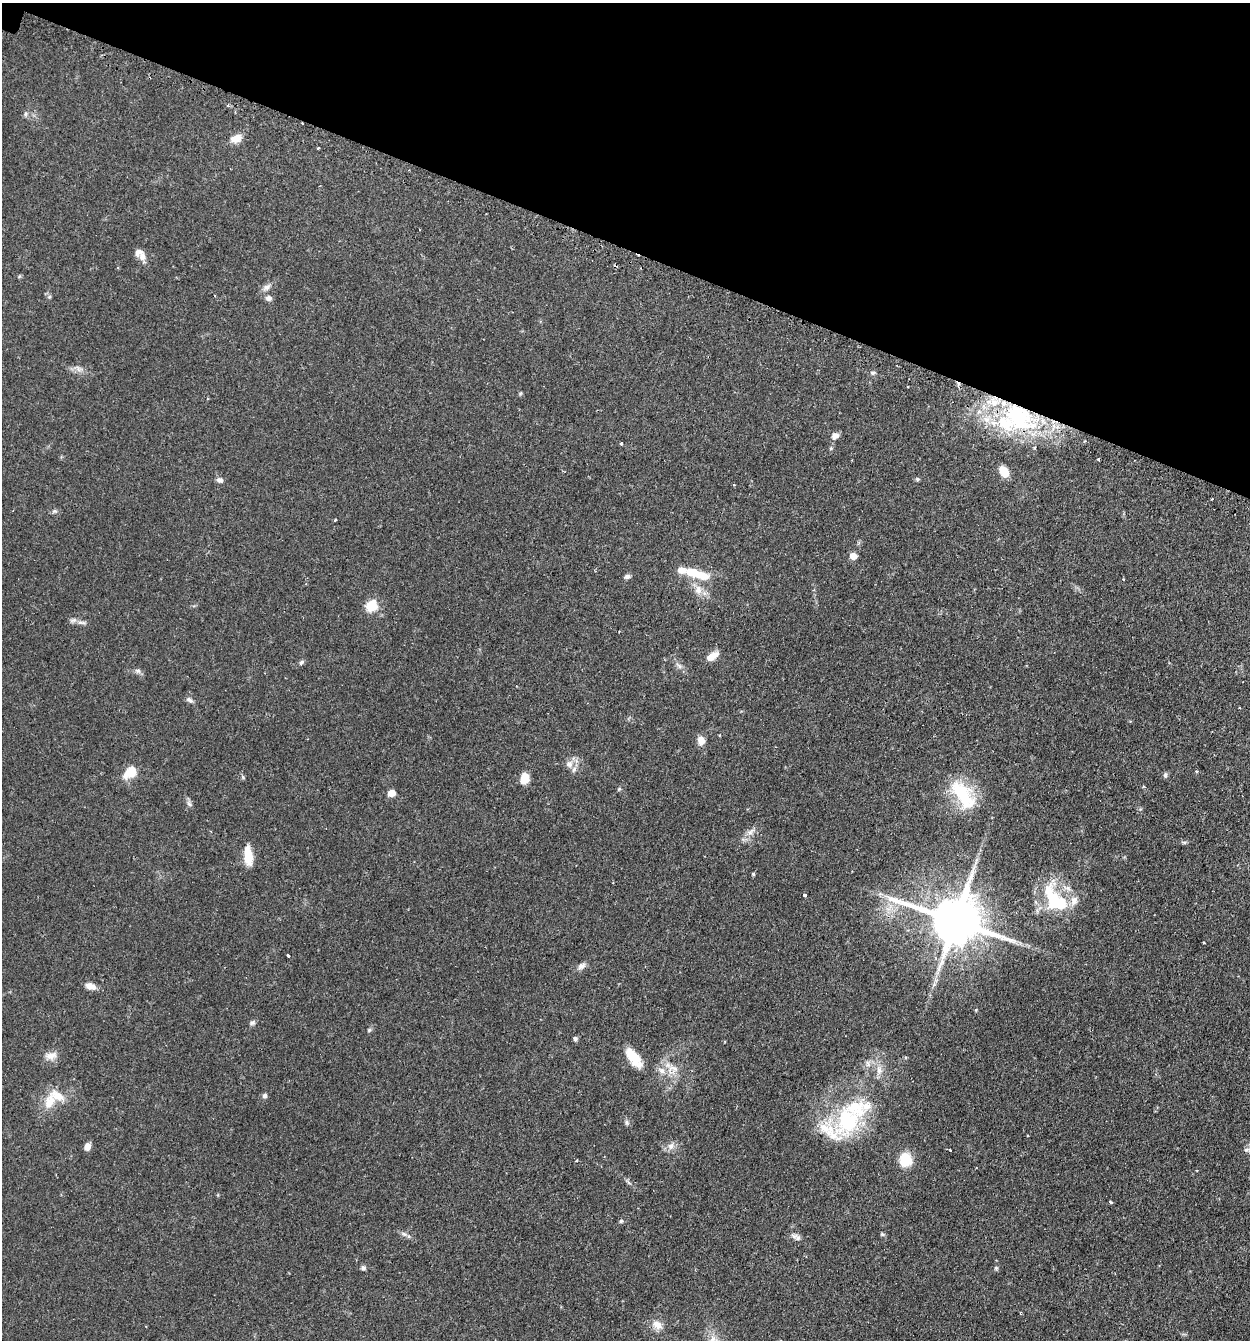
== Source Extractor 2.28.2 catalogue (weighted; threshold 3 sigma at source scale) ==
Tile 2 of 4 x 4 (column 2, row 1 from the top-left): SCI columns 1411-2658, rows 4051-5388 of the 5447 x 5425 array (HDU 1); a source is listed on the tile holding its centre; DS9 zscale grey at full resolution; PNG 1252 x 1342 px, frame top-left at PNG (2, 3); no overlay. Shown black and unused: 18% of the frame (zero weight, under 2 of 3 exposures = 4% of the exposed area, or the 3 px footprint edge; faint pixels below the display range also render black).
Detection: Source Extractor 2.28.2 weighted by HDU 2 'WHT'; one run over the whole footprint, this tile lists its part. Background 0.0992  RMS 0.0055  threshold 0.0249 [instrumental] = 3 sigma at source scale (4.5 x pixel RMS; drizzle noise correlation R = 1.50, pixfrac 1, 0.05/0.05 arcsec/px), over >= 5 px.
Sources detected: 96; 3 inside a brighter object's white glare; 2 cosmic-ray / hot-pixel residue — not listed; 9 inside a brighter listed object's ellipse — not listed separately; the other 82 listed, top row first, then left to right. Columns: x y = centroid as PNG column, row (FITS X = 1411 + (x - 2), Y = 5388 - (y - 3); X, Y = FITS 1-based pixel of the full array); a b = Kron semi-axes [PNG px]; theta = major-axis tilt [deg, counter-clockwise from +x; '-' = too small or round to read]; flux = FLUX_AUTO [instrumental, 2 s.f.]
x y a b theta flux
228 106 3 3 - 1.4
25 114 7 4 89 0.93
236 139 14 9 15 4.8
318 148 3 3 - 0.99
142 257 9 8 - 3.4
266 287 11 7 30 2.4
49 297 6 3 19 0.66
268 298 8 7 - 1.9
78 369 10 5 -64 1.7
873 373 7 5 1 1.1
1017 415 55 36 13 80
835 436 9 7 43 2.8
621 444 3 3 - 0.9
1098 459 4 3 - 0.55
1004 472 13 8 -59 7.4
917 479 5 5 - 1
220 480 8 6 -24 1.9
335 520 3 3 - 0.75
853 556 5 5 - 8.5
681 570 12 7 -14 4.9
702 575 19 11 -18 8.9
627 576 7 5 12 1.5
1123 579 3 3 - 0.72
698 590 13 10 -83 4.4
371 606 6 6 - 36
73 620 10 5 8 1.7
712 656 16 7 34 4.8
301 662 8 5 45 1.2
679 666 10 5 -43 1.9
138 671 7 6 - 1.4
189 700 8 6 -30 1.6
701 740 8 7 - 4.9
569 764 10 9 - 3.5
1196 771 5 3 - 0.48
130 772 20 11 41 8.4
1165 775 8 5 82 1
243 777 6 4 -49 0.79
525 778 13 9 76 6.3
619 789 6 4 46 0.65
391 793 5 5 - 8.7
963 795 45 20 -55 27
189 803 9 5 -56 1.4
750 832 13 6 36 2.9
1184 842 8 4 -8 0.81
248 857 17 8 -82 12
753 874 4 4 - 0.76
1048 890 34 14 60 14
804 895 3 3 - 4.6
1059 904 28 16 16 19
956 920 17 13 -18 2900
1203 942 3 2 - 0.55
288 955 3 3 - 1.1
581 966 11 7 30 2.3
90 986 12 7 -19 3.8
976 1010 5 3 - 0.5
252 1023 8 6 25 1.3
369 1030 6 4 46 0.79
575 1038 6 5 - 1.1
51 1055 16 10 13 4.3
633 1058 26 11 -54 11
673 1068 18 9 0 5.5
879 1070 11 7 -85 3.5
265 1095 5 5 - 1.5
49 1102 21 13 62 9.5
847 1120 40 30 62 47
627 1123 8 5 -83 1.1
1027 1135 2 2 - 0.43
87 1146 8 6 75 3.7
671 1146 10 8 67 2.7
950 1150 3 3 - 0.62
1247 1150 9 6 9 2
905 1159 8 7 - 28
576 1161 3 3 - 0.6
1110 1202 4 2 - 0.73
621 1221 5 5 - 0.79
404 1234 9 4 -35 1.4
882 1234 5 5 - 0.76
795 1236 11 7 -10 2
363 1268 6 6 - 1.3
996 1268 5 5 - 0.81
657 1325 13 9 -38 4.7
146 1326 2 2 - 0.44
Overlapping masked pixels (flux is a lower limit): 2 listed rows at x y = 1017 415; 956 920